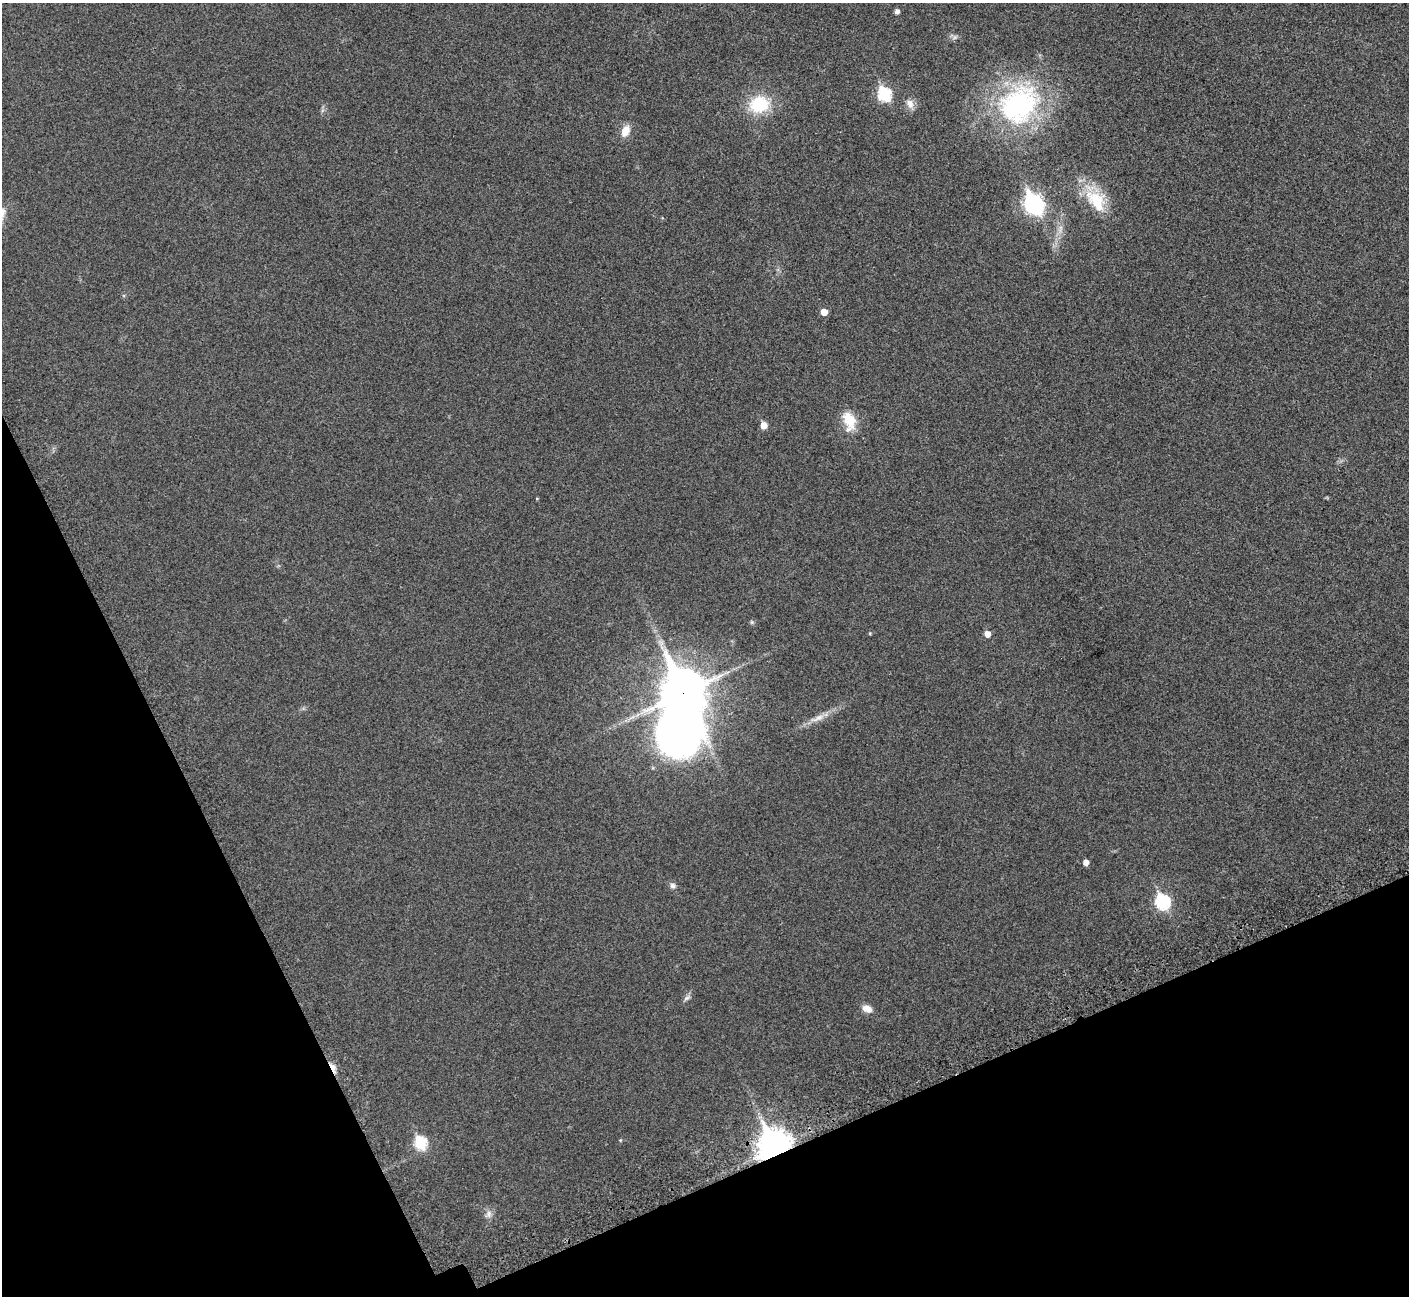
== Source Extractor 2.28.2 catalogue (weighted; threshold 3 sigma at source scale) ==
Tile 14 of 4 x 4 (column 2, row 4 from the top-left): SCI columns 1500-2906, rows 247-1540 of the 5816 x 5795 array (HDU 1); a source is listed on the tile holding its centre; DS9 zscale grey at full resolution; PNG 1411 x 1298 px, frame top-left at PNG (2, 3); no overlay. Shown black and unused: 22% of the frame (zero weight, under 3 of 5 exposures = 5% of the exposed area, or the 3 px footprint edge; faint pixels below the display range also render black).
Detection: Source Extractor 2.28.2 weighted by HDU 2 'WHT'; one run over the whole footprint, this tile lists its part. Background 0.0258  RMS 0.006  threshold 0.0271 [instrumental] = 3 sigma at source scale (4.5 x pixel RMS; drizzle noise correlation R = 1.50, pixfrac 1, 0.05/0.05 arcsec/px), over >= 5 px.
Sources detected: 26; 1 inside a brighter object's white glare — not listed; the other 25 listed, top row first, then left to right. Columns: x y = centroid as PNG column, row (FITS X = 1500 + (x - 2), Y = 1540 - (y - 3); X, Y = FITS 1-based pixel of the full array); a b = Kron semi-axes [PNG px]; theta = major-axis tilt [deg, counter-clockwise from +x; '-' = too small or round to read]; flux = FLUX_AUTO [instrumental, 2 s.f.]
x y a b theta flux
897 11 5 4 - 2.2
884 94 7 6 - 56
759 104 25 21 13 23
910 104 13 8 -70 3.7
1019 105 56 44 48 91
625 131 12 8 69 7
1096 201 36 21 -53 21
1034 204 11 8 -52 210
824 312 5 5 - 5.5
849 421 26 15 -76 12
764 425 5 5 - 5.6
752 622 6 4 -90 0.78
870 633 4 3 - 0.51
987 634 5 5 - 4.5
684 693 17 14 -63 1600
818 718 19 7 30 4.9
1086 862 5 5 - 3.4
673 886 7 7 - 1.9
1162 902 8 7 - 75
686 998 9 5 27 1.5
867 1009 12 8 -21 4.2
333 1068 12 5 -65 5.4
420 1143 7 6 - 45
774 1148 10 9 - 980
489 1214 10 6 -88 2.4
Overlapping masked pixels (flux is a lower limit): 3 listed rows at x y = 684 693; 333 1068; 774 1148